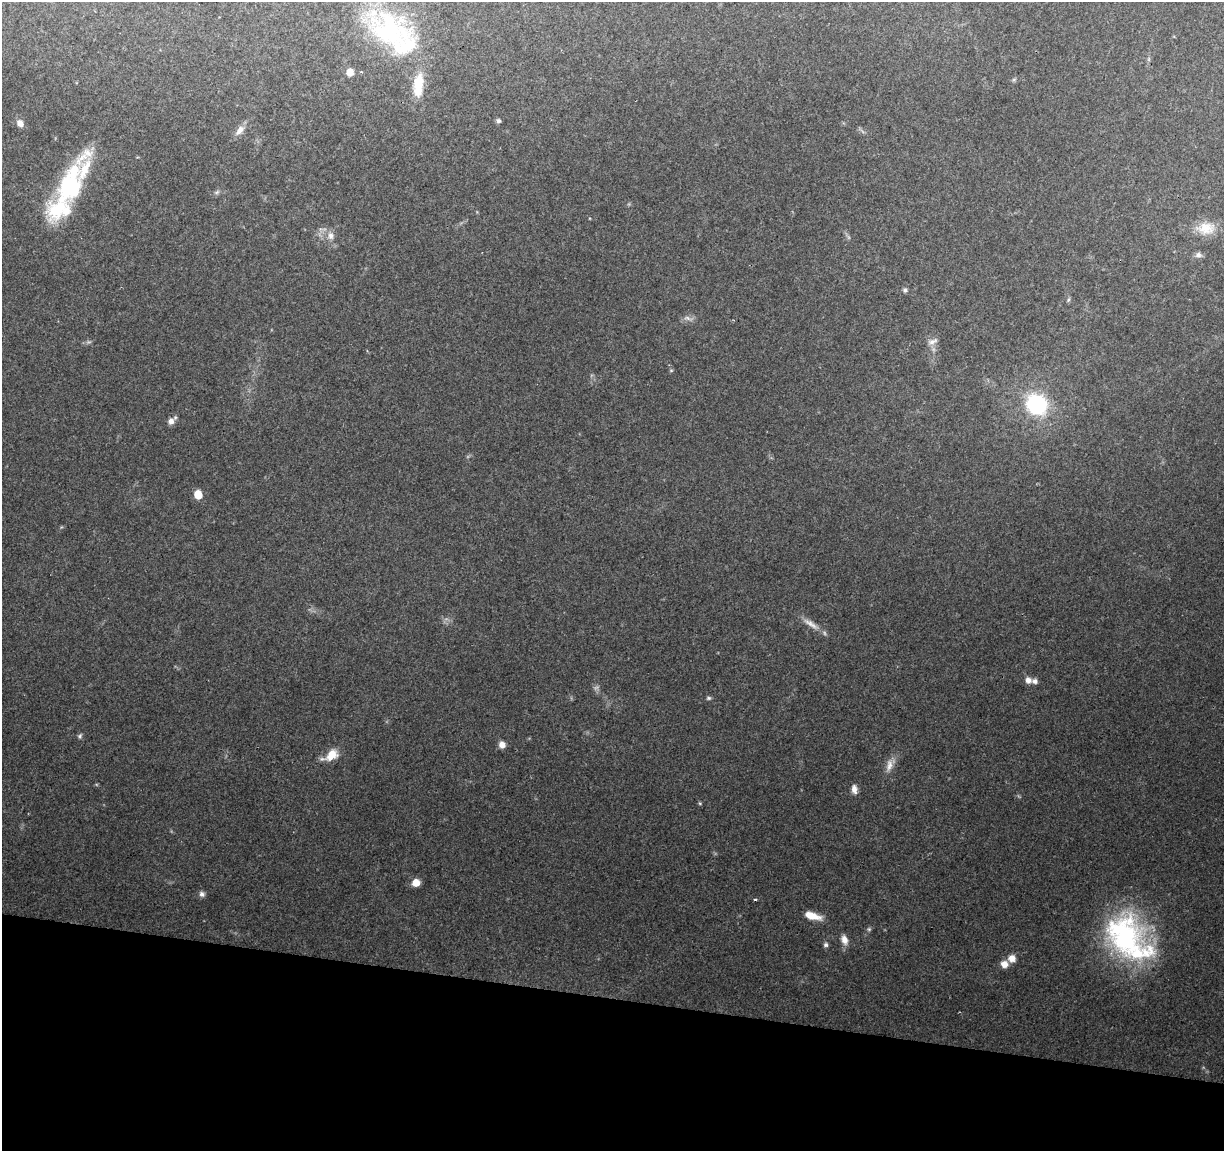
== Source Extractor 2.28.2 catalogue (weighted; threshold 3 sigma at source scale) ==
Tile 15 of 4 x 4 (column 3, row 4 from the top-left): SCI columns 2447-3668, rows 227-1375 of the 4900 x 5106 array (HDU 1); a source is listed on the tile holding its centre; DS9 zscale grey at full resolution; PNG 1226 x 1153 px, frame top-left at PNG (2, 2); no overlay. Shown black and unused: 13% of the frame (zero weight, under 2 of 3 exposures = <1% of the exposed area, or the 3 px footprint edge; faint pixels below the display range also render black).
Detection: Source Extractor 2.28.2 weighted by HDU 2 'WHT'; one run over the whole footprint, this tile lists its part. Background 0.0974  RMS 0.006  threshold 0.0272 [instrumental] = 3 sigma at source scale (4.5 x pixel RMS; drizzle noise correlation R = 1.50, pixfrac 1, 0.0396/0.0396 arcsec/px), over >= 5 px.
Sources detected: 49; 2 too faint to see at this stretch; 1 inside a brighter object's white glare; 1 cosmic-ray / hot-pixel residue — not listed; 4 inside a brighter listed object's ellipse — not listed separately; the other 41 listed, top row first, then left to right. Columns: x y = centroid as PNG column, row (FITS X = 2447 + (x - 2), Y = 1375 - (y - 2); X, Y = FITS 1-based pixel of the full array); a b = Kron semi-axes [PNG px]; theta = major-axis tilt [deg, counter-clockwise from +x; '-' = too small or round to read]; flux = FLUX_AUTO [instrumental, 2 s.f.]
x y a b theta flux
388 32 58 44 -8 80
1149 59 7 4 72 0.94
350 72 7 6 - 6.5
418 85 35 13 83 17
498 121 6 5 - 1.4
20 123 8 7 - 4.3
239 130 17 8 51 4.8
84 156 74 15 49 24
69 186 19 14 75 72
217 192 9 5 27 1.5
58 209 36 27 33 37
1206 228 25 16 1 13
331 236 11 9 -83 4
1198 255 8 7 - 2.4
905 290 6 6 - 1.4
1068 300 7 4 60 0.96
688 318 14 5 -17 2.5
932 341 15 7 23 3.3
671 370 6 4 1 0.7
1037 404 17 15 -42 65
171 421 8 7 - 4.1
198 494 6 5 - 15
811 624 28 8 -32 6.3
1028 680 7 6 - 4.1
1035 681 7 6 - 2.3
709 698 6 5 - 1.1
80 736 7 5 72 1.3
502 745 6 6 - 5.2
331 755 20 11 30 10
889 765 20 9 74 5.9
854 789 11 7 -82 3.6
700 803 5 4 - 0.73
416 883 6 6 - 8.8
202 894 7 7 - 2.1
812 916 18 7 -17 10
869 929 6 5 - 1
1126 938 60 48 83 110
844 940 12 8 -72 4.7
826 945 6 6 - 1.5
1012 958 8 8 - 5.4
1004 964 8 7 - 5.6